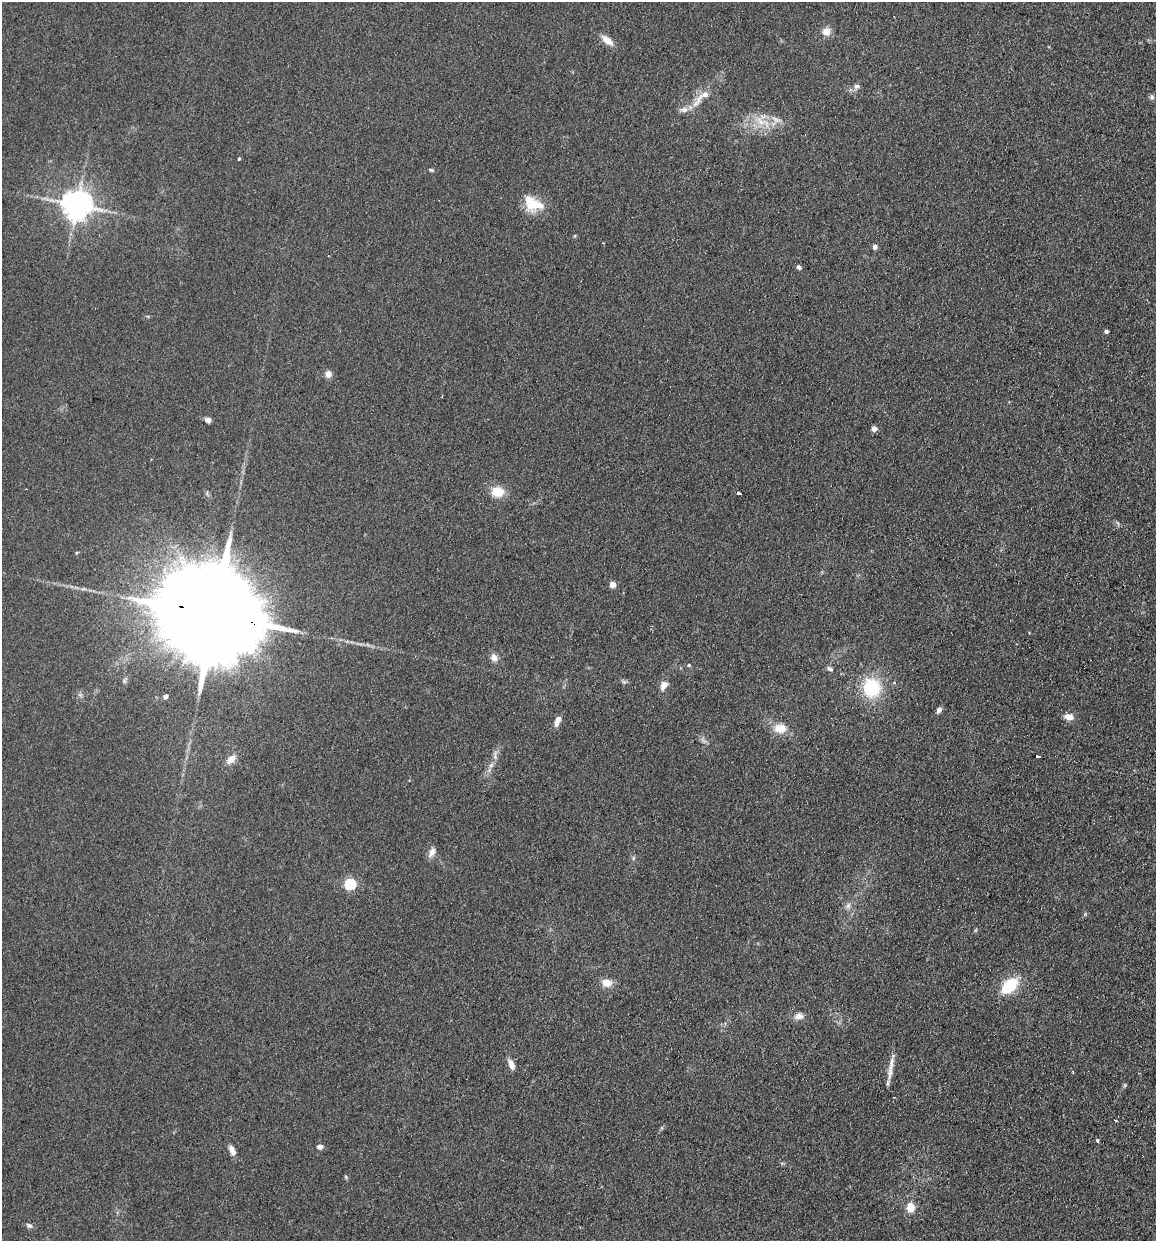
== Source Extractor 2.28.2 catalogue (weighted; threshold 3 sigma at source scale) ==
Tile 6 of 4 x 4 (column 2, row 2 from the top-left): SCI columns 1331-2484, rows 2493-3731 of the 5089 x 4985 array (HDU 1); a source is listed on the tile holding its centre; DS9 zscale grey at full resolution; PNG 1158 x 1243 px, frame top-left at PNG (2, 2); no overlay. Shown black and unused: <1% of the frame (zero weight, under 2 of 3 exposures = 3% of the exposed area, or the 3 px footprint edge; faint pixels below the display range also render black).
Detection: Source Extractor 2.28.2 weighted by HDU 2 'WHT'; one run over the whole footprint, this tile lists its part. Background 0.183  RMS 0.012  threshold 0.0541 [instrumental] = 3 sigma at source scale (4.5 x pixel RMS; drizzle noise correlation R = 1.50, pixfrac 1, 0.05/0.05 arcsec/px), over >= 5 px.
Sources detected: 57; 1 too faint to see at this stretch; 1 cosmic-ray / hot-pixel residue — not listed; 2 inside a brighter listed object's ellipse — not listed separately; the other 53 listed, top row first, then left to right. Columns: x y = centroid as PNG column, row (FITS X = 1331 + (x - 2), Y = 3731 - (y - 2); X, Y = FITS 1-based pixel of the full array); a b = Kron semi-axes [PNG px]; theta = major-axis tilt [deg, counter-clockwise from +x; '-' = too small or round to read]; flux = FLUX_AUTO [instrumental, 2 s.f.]
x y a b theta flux
826 32 10 10 - 8.9
607 40 14 7 -39 12
857 86 9 7 25 4.2
1152 97 7 7 - 2.8
697 101 27 7 57 14
684 110 14 8 6 7.1
776 119 14 7 -34 7.4
760 121 18 10 -35 18
239 158 4 3 - 1.5
431 170 6 4 -16 1.7
533 204 25 16 -23 30
77 205 9 8 - 1900
603 243 3 2 - 0.9
875 247 6 5 - 3.6
799 267 6 5 - 2.7
1106 331 4 4 - 2.6
328 374 8 8 - 6.7
208 420 6 5 - 5.2
874 429 5 5 - 8.2
497 492 14 11 -7 21
739 493 5 3 - 8.5
612 585 5 5 - 12
217 615 54 20 -14 47000
494 657 10 8 -48 6.7
689 665 5 4 - 1.8
830 669 8 5 -25 3.2
624 682 6 5 - 2.2
664 685 12 7 59 8.9
871 688 21 18 -86 63
165 697 4 4 - 4.9
939 710 7 5 63 4.9
1069 717 11 7 -9 9.1
558 720 11 6 68 9.4
780 728 17 12 -2 17
495 755 16 5 85 5.6
1037 757 3 3 - 3.6
231 759 12 8 43 10
432 852 14 7 64 6.8
633 858 6 4 72 1.6
350 884 6 5 - 110
848 906 9 6 74 4.2
607 983 11 9 -9 12
1009 986 18 11 42 45
799 1016 12 9 9 7.5
511 1065 12 6 -66 8.3
890 1073 20 7 83 11
1125 1085 6 4 90 1.5
1097 1140 3 3 - 7.6
320 1147 7 6 - 4.6
232 1150 13 6 -64 8
346 1177 6 3 -71 1.4
910 1207 11 9 86 14
29 1226 8 6 -30 3.3
Overlapping masked pixels (flux is a lower limit): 2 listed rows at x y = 739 493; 217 615